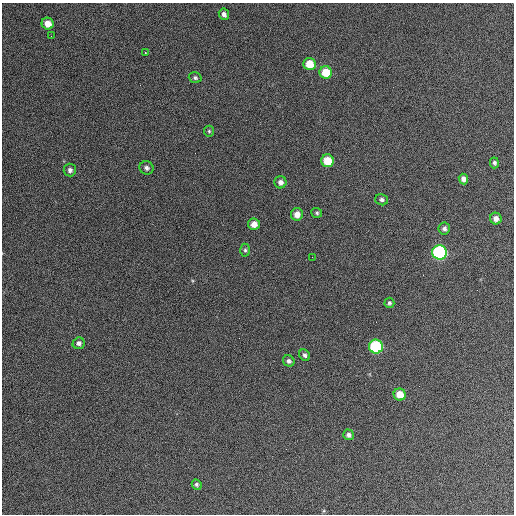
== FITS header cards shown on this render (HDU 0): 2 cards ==
NAXIS1  =                  512 / Axis length
NAXIS2  =                  512 / Axis length

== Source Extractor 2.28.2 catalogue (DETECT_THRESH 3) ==
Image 512 x 512 px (HDU 0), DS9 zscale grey, 1 PNG px = 1 image px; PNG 516 x 516 px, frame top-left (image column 1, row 512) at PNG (2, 3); each listed source drawn as its Kron ellipse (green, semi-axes under 4 px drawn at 4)
Background 468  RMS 23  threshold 67.7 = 3 sigma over >= 5 px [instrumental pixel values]
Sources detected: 31; all 31 listed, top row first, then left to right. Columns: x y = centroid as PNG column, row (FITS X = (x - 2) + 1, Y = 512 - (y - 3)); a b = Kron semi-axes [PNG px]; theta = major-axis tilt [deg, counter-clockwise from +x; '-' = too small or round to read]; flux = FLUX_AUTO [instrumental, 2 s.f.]
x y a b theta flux
224 14 6 5 - 5700
48 24 6 5 - 17000
51 36 3 2 - 1400
145 53 3 2 - 1900
310 64 6 6 - 29000
326 72 6 6 - 38000
195 78 6 5 - 3300
209 131 5 5 - 2500
327 161 6 6 - 35000
494 163 5 4 - 3300
147 168 7 6 - 4700
70 170 6 6 - 4900
463 179 5 4 - 7200
280 182 6 6 - 6800
382 200 7 5 -15 3900
317 213 5 5 - 2600
297 214 6 6 - 12000
496 219 6 5 - 9100
254 224 6 5 - 13000
444 229 6 5 - 5100
245 250 6 5 - 2700
440 252 7 7 - 270000
312 257 2 2 - 750
389 303 5 5 - 3100
79 343 6 5 - 5300
376 347 7 7 - 150000
305 355 6 5 - 3800
289 361 6 5 - 4600
400 394 6 6 - 21000
349 435 5 5 - 5100
197 484 5 4 - 3100